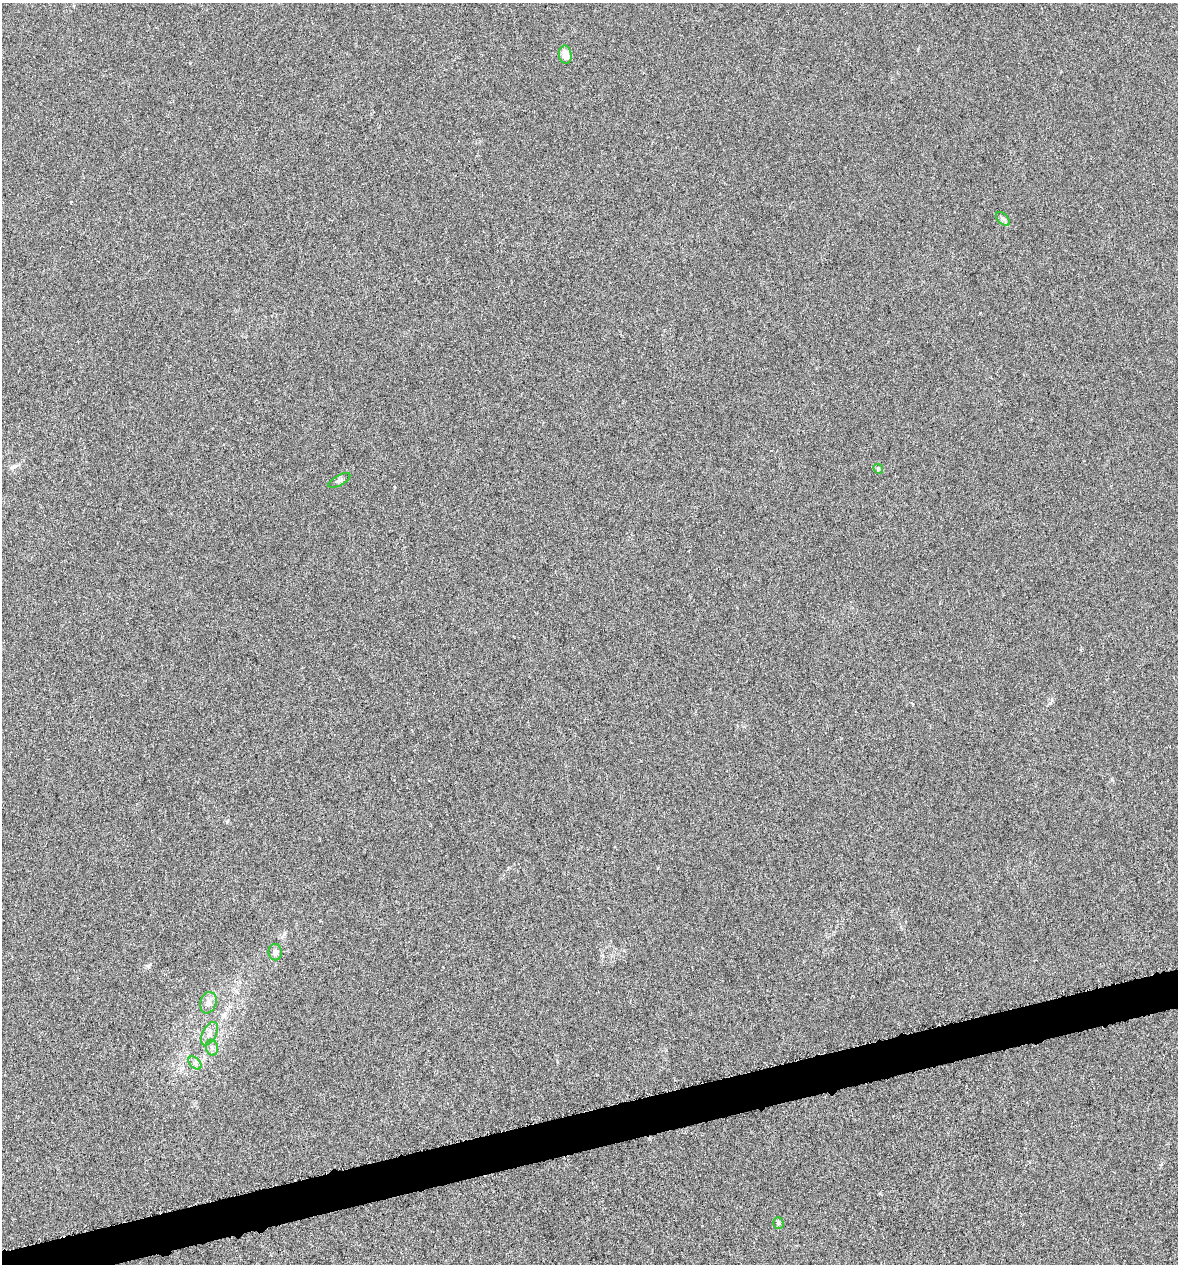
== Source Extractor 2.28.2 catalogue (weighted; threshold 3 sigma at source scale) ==
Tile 7 of 4 x 4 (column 3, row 2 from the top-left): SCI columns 2396-3571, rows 2525-3786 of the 4843 x 5052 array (HDU 1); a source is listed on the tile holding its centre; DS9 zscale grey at full resolution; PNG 1180 x 1266 px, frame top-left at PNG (2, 3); each listed source drawn as its Kron ellipse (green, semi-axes under 4 px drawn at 4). Shown black and unused: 3% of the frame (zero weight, under 4 of 8 exposures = <1% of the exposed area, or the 3 px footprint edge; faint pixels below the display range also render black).
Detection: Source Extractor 2.28.2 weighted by HDU 2 'WHT'; one run over the whole footprint, this tile lists its part. Background -0.00911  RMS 0.0022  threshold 0.00881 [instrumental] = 3 sigma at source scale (4.09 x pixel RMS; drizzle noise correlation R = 1.36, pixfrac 0.8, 0.0396/0.0396 arcsec/px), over >= 5 px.
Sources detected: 10; all 10 listed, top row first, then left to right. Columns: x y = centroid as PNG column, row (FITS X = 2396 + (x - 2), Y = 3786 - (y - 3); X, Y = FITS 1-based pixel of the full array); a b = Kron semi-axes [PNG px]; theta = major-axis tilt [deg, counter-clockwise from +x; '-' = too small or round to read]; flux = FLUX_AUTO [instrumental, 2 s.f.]
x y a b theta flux
565 55 9 6 -81 2
1003 219 8 5 -45 0.5
878 469 5 4 - 0.27
339 480 12 5 29 0.52
275 952 8 6 -89 0.75
208 1003 11 8 70 0.99
209 1034 13 7 62 1.1
212 1048 8 6 -74 0.6
195 1063 8 5 -45 0.51
778 1223 6 5 - 0.33
Unlisted compact peaks at least as high as the median listed source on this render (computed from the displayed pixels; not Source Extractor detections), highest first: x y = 227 821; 148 966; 190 63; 1112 779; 394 487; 284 934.